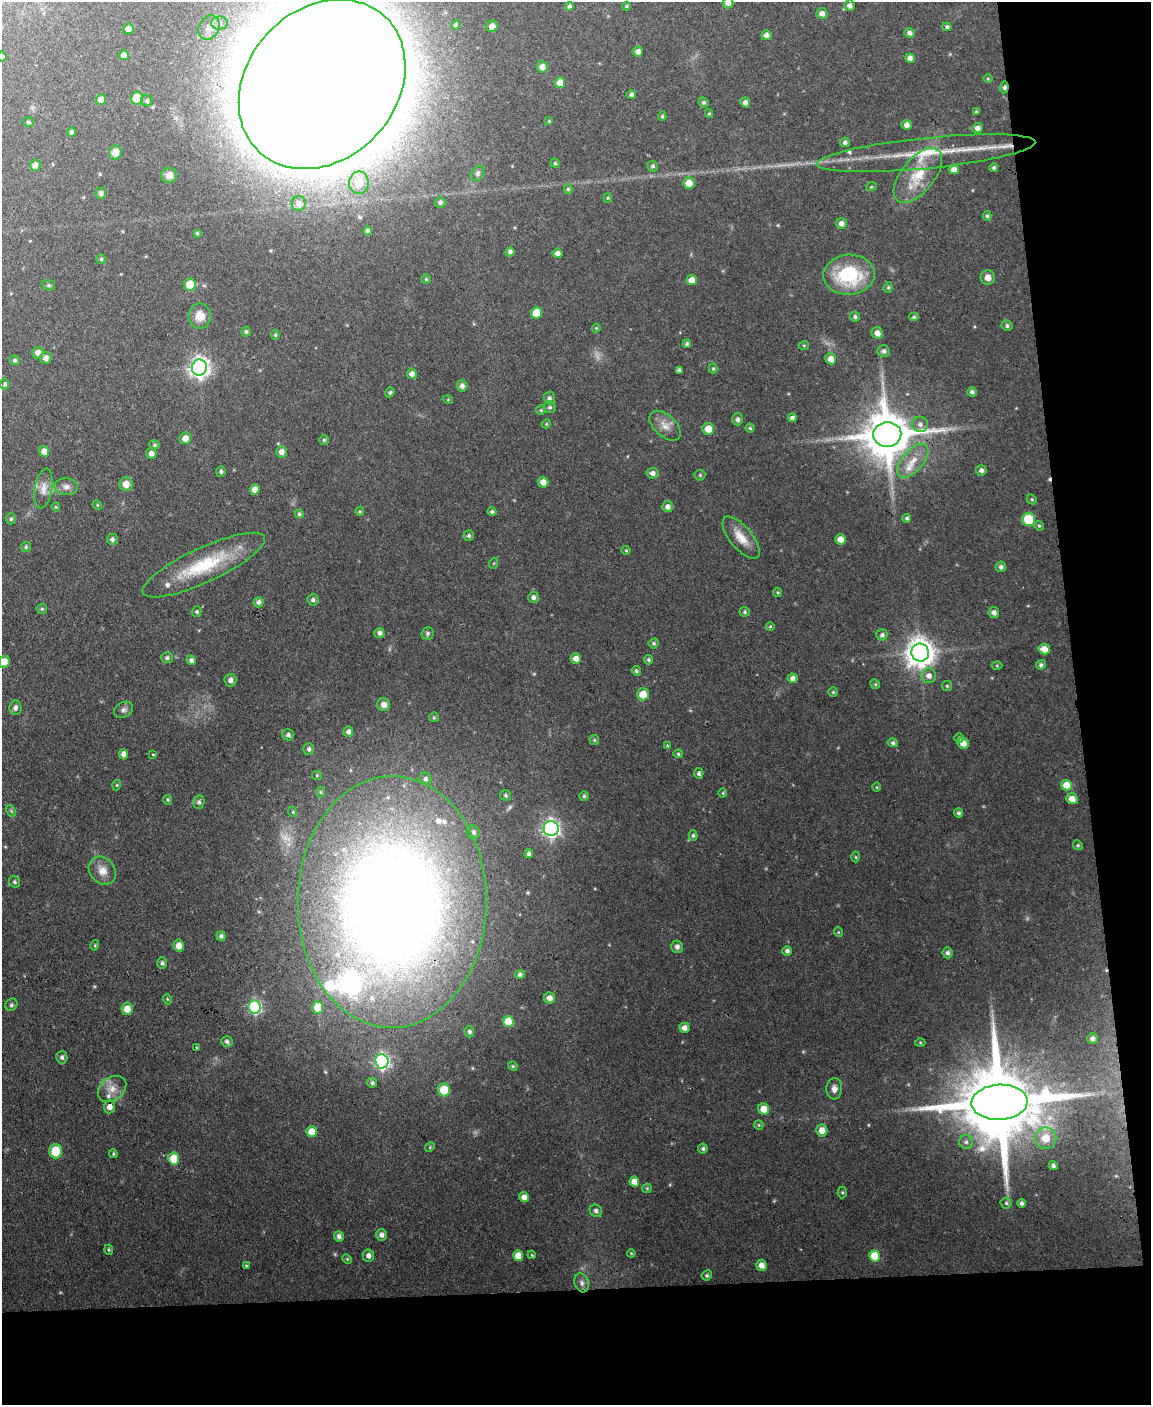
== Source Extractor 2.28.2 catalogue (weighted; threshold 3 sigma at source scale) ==
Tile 12 of 4 x 3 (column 4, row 3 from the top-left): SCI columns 3448-4596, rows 239-1641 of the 4596 x 4572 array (HDU 1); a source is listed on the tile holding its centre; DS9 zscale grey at full resolution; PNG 1153 x 1407 px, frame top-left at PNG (2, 2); each listed source drawn as its Kron ellipse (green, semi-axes under 4 px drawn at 4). Shown black and unused: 15% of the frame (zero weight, under 2 of 3 exposures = <1% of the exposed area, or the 3 px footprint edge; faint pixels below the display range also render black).
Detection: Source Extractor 2.28.2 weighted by HDU 2 'WHT'; one run over the whole footprint, this tile lists its part. Background 0.11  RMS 0.0071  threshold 0.0321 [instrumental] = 3 sigma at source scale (4.5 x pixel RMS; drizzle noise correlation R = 1.50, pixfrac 1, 0.05/0.05 arcsec/px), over >= 5 px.
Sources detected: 288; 2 too faint to see at this stretch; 2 cosmic-ray / hot-pixel residue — neither listed nor drawn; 10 inside a brighter listed object's ellipse — not listed separately; the other 274 listed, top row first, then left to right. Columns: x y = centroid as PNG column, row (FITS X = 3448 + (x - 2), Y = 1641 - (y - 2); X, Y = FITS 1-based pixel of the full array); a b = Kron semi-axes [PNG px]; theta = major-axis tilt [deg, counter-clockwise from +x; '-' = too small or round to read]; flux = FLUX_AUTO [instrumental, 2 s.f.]
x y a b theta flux
728 3 5 5 - 3.8
569 6 4 4 - 1.9
626 6 4 4 - 0.73
850 6 5 5 - 2.7
822 14 5 5 - 3.6
219 23 8 6 1 3
456 25 5 4 - 1.7
492 26 6 5 - 4.4
947 27 4 4 - 1.5
209 28 13 10 63 6.2
128 29 5 5 - 3.8
910 33 5 5 - 2.6
766 35 5 5 - 3.3
638 52 5 4 - 3.2
124 55 5 5 - 3
2 57 5 5 - 1.3
910 58 5 4 - 3.1
542 67 5 5 - 4.7
988 79 5 3 - 0.61
560 83 5 5 - 6.1
322 84 92 74 47 11000
1004 87 6 4 86 2.1
631 94 5 4 - 1.9
137 98 6 6 - 16
101 100 5 5 - 4.3
147 101 5 5 - 1.6
704 102 5 5 - 1.5
745 102 5 4 - 2.9
976 112 4 3 - 0.83
709 114 4 4 - 0.83
662 116 5 4 - 1
549 121 4 4 - 0.72
28 122 6 4 -15 1.1
907 125 5 5 - 3.3
977 128 5 5 - 3.6
71 132 4 4 - 1.8
845 142 5 4 - 2
115 152 7 6 - 6.7
926 153 110 15 6 49
555 163 4 4 - 1
35 165 6 5 - 4.4
653 166 5 5 - 1.4
994 168 4 4 - 1.3
954 169 5 5 - 4
477 173 8 6 53 2.1
169 175 8 7 - 5.5
918 175 32 16 51 24
359 183 11 10 - 13
689 183 6 5 - 8
871 187 5 3 - 0.64
568 189 5 4 - 1.1
101 193 6 5 - 2.4
608 198 4 4 - 0.79
440 202 5 5 - 2
299 203 7 7 - 3.7
987 216 5 4 - 1.1
841 224 5 5 - 3.4
368 231 4 4 - 2.3
197 233 3 3 - 0.92
510 252 5 4 - 2.1
557 253 5 4 - 2.9
101 259 5 5 - 1.1
849 275 26 20 3 50
988 277 7 7 - 4.4
426 279 4 4 - 0.98
692 280 5 5 - 6
49 285 6 5 - 1.2
190 285 6 6 - 15
888 287 5 4 - 1
536 313 6 5 - 12
200 316 12 11 - 8.8
855 317 5 4 - 1.5
914 317 5 4 - 1.1
1007 326 5 5 - 1.6
596 328 4 4 - 0.73
246 332 5 4 - 1.3
877 333 6 5 - 4
275 335 5 4 - 1
687 344 4 4 - 1.7
804 345 5 3 - 0.68
884 351 6 6 - 2.2
38 353 6 5 - 4.3
46 358 6 5 - 3.7
831 359 5 5 - 5.6
15 360 5 4 - 1.5
199 368 8 7 - 380
713 369 5 4 - 0.89
679 370 4 4 - 1.6
412 374 5 5 - 3.4
5 384 5 4 - 1.5
462 386 5 5 - 2.9
390 392 5 4 - 1.3
972 392 5 5 - 1.8
549 398 6 5 - 1.7
448 400 5 3 - 0.64
550 407 6 5 - 1.5
541 410 5 5 - 0.93
792 418 4 4 - 2.1
738 419 6 5 - 2.2
546 424 5 3 - 0.72
920 424 8 7 - 3.1
665 426 19 10 -43 7.3
750 428 4 4 - 0.92
708 429 6 6 - 9
887 434 14 12 4 3300
185 438 6 5 - 5.6
324 440 5 5 - 1.1
154 445 5 4 - 1.2
44 451 5 5 - 4.7
282 452 6 5 - 4.2
151 454 5 5 - 3.3
913 461 20 10 49 11
981 470 5 5 - 2.5
221 471 5 4 - 1.5
653 473 6 5 - 2.7
700 475 5 5 - 1.1
543 482 5 5 - 5
126 484 7 6 - 6
66 487 12 8 -2 3.8
43 488 20 8 80 6.6
255 489 5 5 - 4.6
1032 499 5 4 - 1.1
97 505 5 4 - 0.79
56 507 4 4 - 0.72
668 507 5 5 - 3.1
360 511 4 4 - 0.93
492 512 4 4 - 1.4
299 514 4 4 - 1.3
907 518 4 4 - 1.4
11 519 5 4 - 1.2
1029 519 6 6 - 25
1039 526 5 4 - 0.93
469 536 5 5 - 1.4
741 538 25 11 -50 11
112 539 5 5 - 2
840 539 5 5 - 6
26 547 5 5 - 1
626 550 5 4 - 0.8
494 563 5 3 - 0.66
204 565 67 17 25 47
1001 567 5 5 - 2
777 592 4 3 - 0.76
533 597 5 5 - 2.3
313 600 6 5 - 2
258 602 5 5 - 2.6
42 609 5 5 - 1
197 612 5 4 - 1.1
745 612 5 5 - 1.3
994 613 5 5 - 2.9
770 627 4 3 - 0.67
379 633 5 5 - 2.5
428 633 6 6 - 1.4
882 635 5 5 - 1.9
654 643 5 5 - 1.3
1044 649 6 5 - 7.1
920 652 9 8 - 960
167 658 6 5 - 1.7
576 658 5 5 - 4.6
191 660 5 4 - 2.1
648 660 5 4 - 1.1
4 662 6 5 - 6.3
997 665 5 3 - 0.7
1041 665 5 4 - 1.6
636 671 5 4 - 1.4
929 676 7 7 - 3.9
792 678 5 5 - 3.4
230 680 6 6 - 2.7
875 684 5 4 - 0.87
947 686 5 5 - 0.95
833 692 4 4 - 0.98
643 694 6 6 - 11
384 705 6 6 - 4.2
15 707 7 6 - 2.6
123 710 10 7 30 2.6
434 717 5 5 - 0.92
348 732 5 5 - 2.6
288 735 6 5 - 2
959 738 4 4 - 1.1
594 740 5 5 - 0.93
893 743 5 4 - 1.5
963 743 6 5 - 5.6
667 745 3 3 - 0.85
309 749 6 5 - 2
123 754 5 4 - 3.2
153 754 3 2 - 0.69
678 754 5 4 - 1
699 773 5 4 - 1.7
317 775 5 4 - 0.86
425 779 6 6 - 1.8
117 785 5 3 - 0.67
1066 785 5 5 - 11
877 787 5 3 - 0.64
321 792 5 3 - 0.84
723 793 4 3 - 0.62
506 795 5 5 - 1.4
584 796 5 5 - 1.1
1072 799 6 5 - 5.2
167 800 4 3 - 0.79
199 802 7 5 75 1.7
11 811 6 4 -57 1.1
293 812 5 3 - 0.67
959 813 4 4 - 1.3
551 829 7 7 - 230
473 832 7 6 - 2.6
693 835 5 4 - 1.2
1078 845 5 4 - 0.92
529 854 4 4 - 1.6
856 857 5 3 - 0.67
102 871 15 12 -49 7.8
15 882 6 5 - 1.4
392 902 126 94 89 1200
838 932 5 3 - 0.63
221 936 5 4 - 1.8
95 945 5 3 - 0.73
179 946 6 5 - 5.3
677 947 6 6 - 2.7
787 951 5 4 - 2.2
947 953 5 5 - 2
162 963 6 4 -88 1.5
520 975 5 4 - 1.9
549 998 6 5 - 3.6
167 999 5 3 - 0.6
11 1005 6 5 - 1.4
255 1007 7 6 - 100
318 1007 6 5 - 14
127 1009 6 6 - 7.8
508 1022 5 5 - 18
684 1028 5 5 - 3.5
469 1032 5 4 - 1.7
1092 1039 5 5 - 2.3
227 1041 6 5 - 2
920 1042 5 3 - 0.71
196 1047 3 2 - 0.5
62 1057 6 5 - 1.8
382 1061 7 6 - 170
513 1066 5 4 - 0.9
372 1083 5 4 - 1.5
112 1089 15 11 36 7.8
834 1089 10 8 86 3.8
444 1090 6 6 - 16
1000 1102 28 17 3 12000
109 1107 6 5 - 4.4
764 1109 6 5 - 8.4
759 1125 5 4 - 0.77
822 1131 6 5 - 7
312 1132 5 5 - 10
1045 1138 11 10 - 12
966 1142 7 7 - 2.2
430 1147 5 4 - 0.88
703 1149 5 4 - 1.4
56 1151 7 6 - 17
113 1154 4 3 - 0.9
174 1159 6 5 - 20
1053 1166 4 4 - 1.7
634 1182 5 5 - 6.4
647 1188 5 4 - 0.81
842 1192 6 4 89 1.1
524 1197 5 4 - 4.2
1006 1203 5 5 - 1.2
1022 1203 4 4 - 1.6
596 1211 6 6 - 2.2
382 1235 6 5 - 2.9
339 1236 5 4 - 2.4
109 1250 5 3 - 0.9
631 1253 4 3 - 0.64
532 1255 4 3 - 0.64
368 1256 6 5 - 3
518 1256 5 5 - 8.5
874 1256 5 5 - 18
347 1259 5 4 - 0.79
761 1265 5 5 - 5.1
246 1266 4 4 - 0.74
707 1275 5 5 - 1.3
582 1283 9 7 -71 2.8
Overlapping masked pixels (flux is a lower limit): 3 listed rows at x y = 1004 87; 392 902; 109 1107
Isophote crosses this tile's border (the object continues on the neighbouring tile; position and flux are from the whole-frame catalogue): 4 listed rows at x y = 728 3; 2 57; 322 84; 4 662